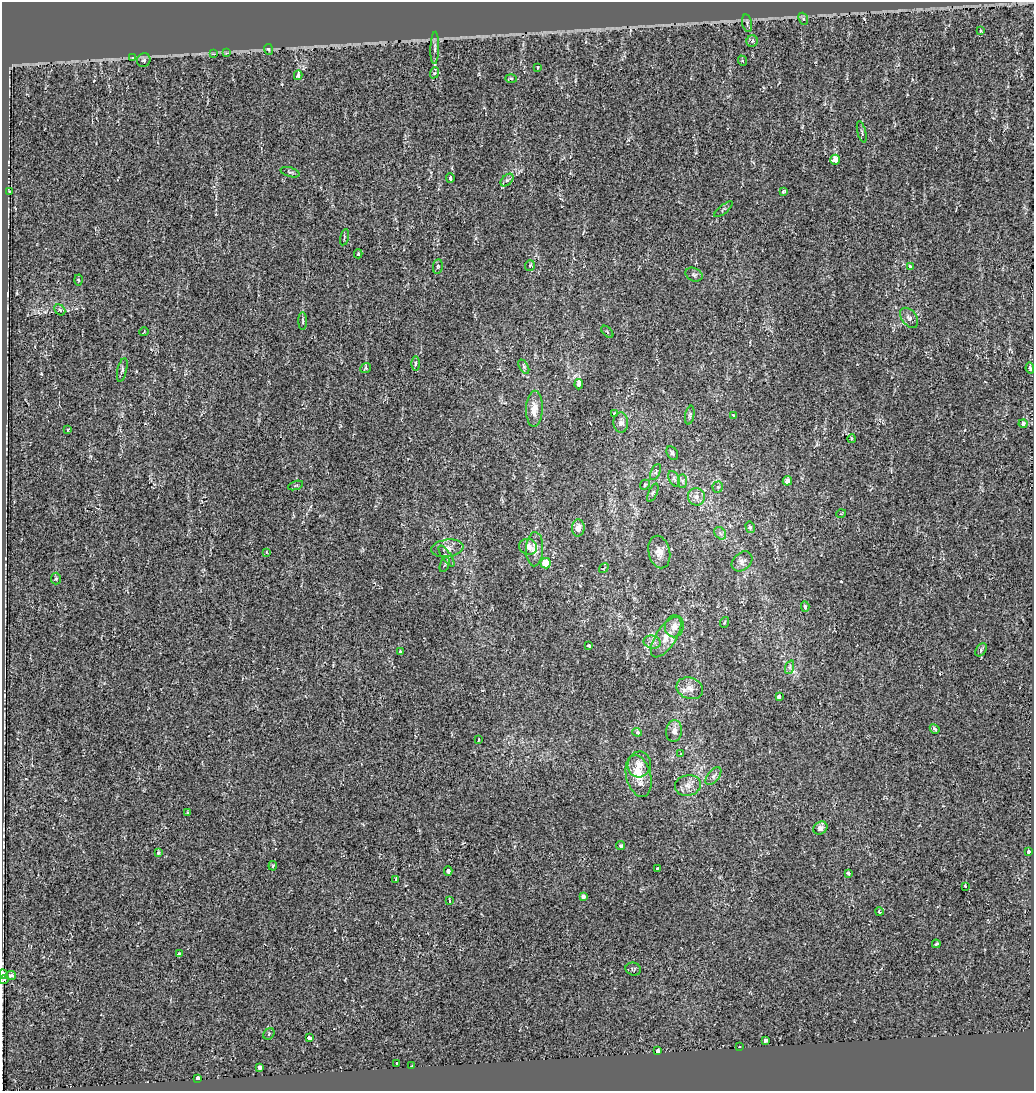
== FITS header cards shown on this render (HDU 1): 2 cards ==
NAXIS1  =                 1032
NAXIS2  =                 1089

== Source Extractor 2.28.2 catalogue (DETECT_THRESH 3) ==
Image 1032 x 1089 px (HDU 1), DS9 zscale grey, 1 PNG px = 1 image px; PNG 1036 x 1093 px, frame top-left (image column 1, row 1089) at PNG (2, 2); each listed source drawn as its Kron ellipse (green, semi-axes under 4 px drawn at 4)
Background 0.00116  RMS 0.0058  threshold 0.0173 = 3 sigma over >= 5 px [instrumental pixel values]
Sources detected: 123; all 123 listed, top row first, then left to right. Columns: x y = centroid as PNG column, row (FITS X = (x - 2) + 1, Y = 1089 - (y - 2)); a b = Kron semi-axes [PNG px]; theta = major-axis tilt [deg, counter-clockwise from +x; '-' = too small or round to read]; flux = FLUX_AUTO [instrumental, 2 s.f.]
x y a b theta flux
803 19 6 4 -68 0.67
747 23 9 5 -79 0.88
980 31 3 2 - 0.29
752 41 6 5 - 0.82
435 48 16 4 88 1.3
269 49 5 4 - 0.89
227 53 4 3 - 1
213 54 3 3 - 1.4
133 58 3 3 - 1.3
144 60 7 6 - 0.95
743 61 5 3 - 0.37
537 68 3 3 - 1.7
434 73 6 3 69 0.51
298 75 5 3 - 2.8
511 78 6 4 -2 0.37
862 132 11 3 -76 0.57
835 160 5 4 - 5.7
290 172 10 4 -17 0.66
450 178 5 3 - 6
507 180 8 4 44 1
783 191 3 3 - 0.8
10 192 3 2 - 0.49
724 209 11 4 39 0.68
344 237 8 3 78 0.43
358 254 4 3 - 0.52
530 265 5 5 - 0.67
438 266 7 5 83 0.64
910 267 3 3 - 1.1
694 275 9 6 -26 0.86
78 280 5 3 - 0.38
60 310 6 4 -44 0.66
909 318 11 7 -52 1.6
303 321 9 3 -89 0.55
144 332 4 2 - 0.29
607 332 7 3 -45 0.34
416 364 7 3 89 0.65
524 367 8 4 -59 0.73
365 368 6 4 39 0.52
1030 368 5 4 - 0.77
122 370 12 4 77 1.1
579 384 5 3 - 7.6
534 409 18 8 88 3.9
614 414 3 3 - 0.86
690 415 9 4 79 0.71
733 415 4 3 - 0.39
621 422 10 7 -88 1.7
1023 424 4 3 - 2.6
68 430 3 3 - 0.64
852 439 4 3 - 0.49
672 453 7 5 -61 0.81
655 472 9 4 64 0.77
674 479 8 5 -65 0.95
682 481 7 4 -90 0.85
787 481 5 4 - 1.5
296 485 8 3 19 0.46
645 485 5 4 - 0.48
718 487 5 5 - 0.63
653 493 10 4 66 0.71
696 497 9 8 - 2.2
841 514 5 3 - 0.28
750 527 6 4 -76 0.59
578 528 8 6 87 2.2
720 533 7 5 -47 0.89
528 547 9 7 -24 2.5
447 548 16 8 8 3.1
535 549 17 8 87 3.8
266 552 4 2 - 0.22
659 552 16 10 -77 3.2
446 556 12 4 -55 0.96
742 561 11 8 40 1.8
546 563 5 5 - 8.5
445 565 8 2 69 0.4
604 568 5 3 - 0.34
56 579 6 5 - 0.59
805 607 5 4 - 1.1
725 622 5 3 - 0.38
674 626 11 9 79 2.7
666 637 23 10 57 5.4
652 642 9 6 -13 1.4
589 646 3 3 - 2.9
981 650 7 5 56 0.74
400 652 3 3 - 1.4
790 667 7 4 72 0.79
690 688 13 10 -19 3.1
779 697 4 3 - 2.7
935 729 5 4 - 1.1
674 731 11 7 84 2.5
637 732 5 4 - 0.98
479 739 3 2 - 0.54
681 754 4 2 - 0.24
639 764 13 11 78 3.6
639 776 21 12 -76 7.9
713 776 10 5 50 1.4
688 785 13 10 10 2.8
188 813 3 3 - 0.81
820 828 7 6 - 1.6
621 846 5 4 - 0.56
1028 851 3 3 - 6
158 853 4 3 - 0.95
273 866 5 4 - 0.57
657 868 3 2 - 0.33
448 871 4 3 - 4.8
849 873 3 3 - 2.9
396 879 4 3 - 1.2
965 886 3 3 - 0.54
584 897 4 3 - 8.8
450 901 3 3 - 0.86
879 912 4 3 - 0.74
936 944 4 3 - 1.8
179 954 4 3 - 0.76
633 969 8 6 -15 0.78
4 974 5 4 - 1.4
11 975 5 4 - 1.4
4 979 5 3 - 0.49
269 1034 6 5 - 0.61
309 1038 4 3 - 7.1
765 1041 4 3 - 1.1
739 1047 3 2 - 0.42
658 1051 4 3 - 8.8
397 1063 3 3 - 2
412 1066 2 2 - 0.3
259 1067 4 4 - 1.9
198 1078 4 3 - 2.7
At the frame edge (FLAGS 8, measured only in part): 1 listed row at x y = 4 974